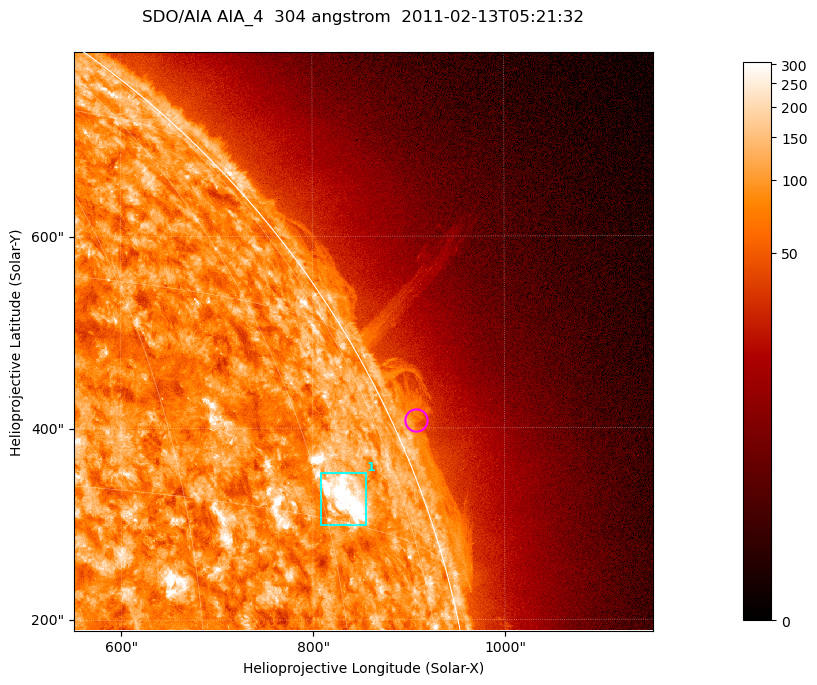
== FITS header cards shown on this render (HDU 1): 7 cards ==
TELESCOP= 'SDO/AIA '           / For AIA: SDO/AIA
INSTRUME= 'AIA_4   '           / For AIA: AIA_ATA1, AIA_ATA2, AIA_ATA3 or AIA_AT
WAVELNTH=                  304 / [angstrom] Wavelength
WAVEUNIT= 'angstrom'           / Wavelength unit: angstrom
DATE-OBS= '2011-02-13T05:21:32.131' / [ISO] Date when observation started; ISO 8
CTYPE1  = 'HPLN-TAN'           / CTYPE1; Typically HPLN
CTYPE2  = 'HPLT-TAN'           / CTYPE2; Typically HPLT

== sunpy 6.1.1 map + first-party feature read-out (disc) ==
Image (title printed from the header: SDO/AIA AIA_4  304 angstrom  2011-02-13T05:21:32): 1006 x 1006 px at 0.6 arcsec/px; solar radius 972 arcsec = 1619 px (partial field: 5.3% of the solar disc is inside the frame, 43% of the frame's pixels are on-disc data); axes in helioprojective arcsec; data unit not stated in the header (colour bar unlabelled)
Orientation: roll -0.132 deg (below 1 deg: not rotated)
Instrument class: DISC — disc imager (sunpy class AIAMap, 304 A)
Bright regions (active regions / flare kernels): reference = the on-disc median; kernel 9 px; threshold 5 sigma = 156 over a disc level ~89.4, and >= 1.15x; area >= 1012 px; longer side >= 12 px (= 7.2 arcsec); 1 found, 1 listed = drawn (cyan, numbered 1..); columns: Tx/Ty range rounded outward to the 2 arcsec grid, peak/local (2 s.f.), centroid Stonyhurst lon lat
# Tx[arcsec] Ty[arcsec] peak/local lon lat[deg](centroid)
1 808..856 298..354 8.1 +63 +17
Off-limb structures (1.02-1.3 R_sun): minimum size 400 px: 4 found; the strongest spans PA ~290..300 deg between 1.02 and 1.05 R_sun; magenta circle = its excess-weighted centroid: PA ~295 deg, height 1.02 R_sun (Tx ~908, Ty ~408 arcsec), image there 1.5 x the reference